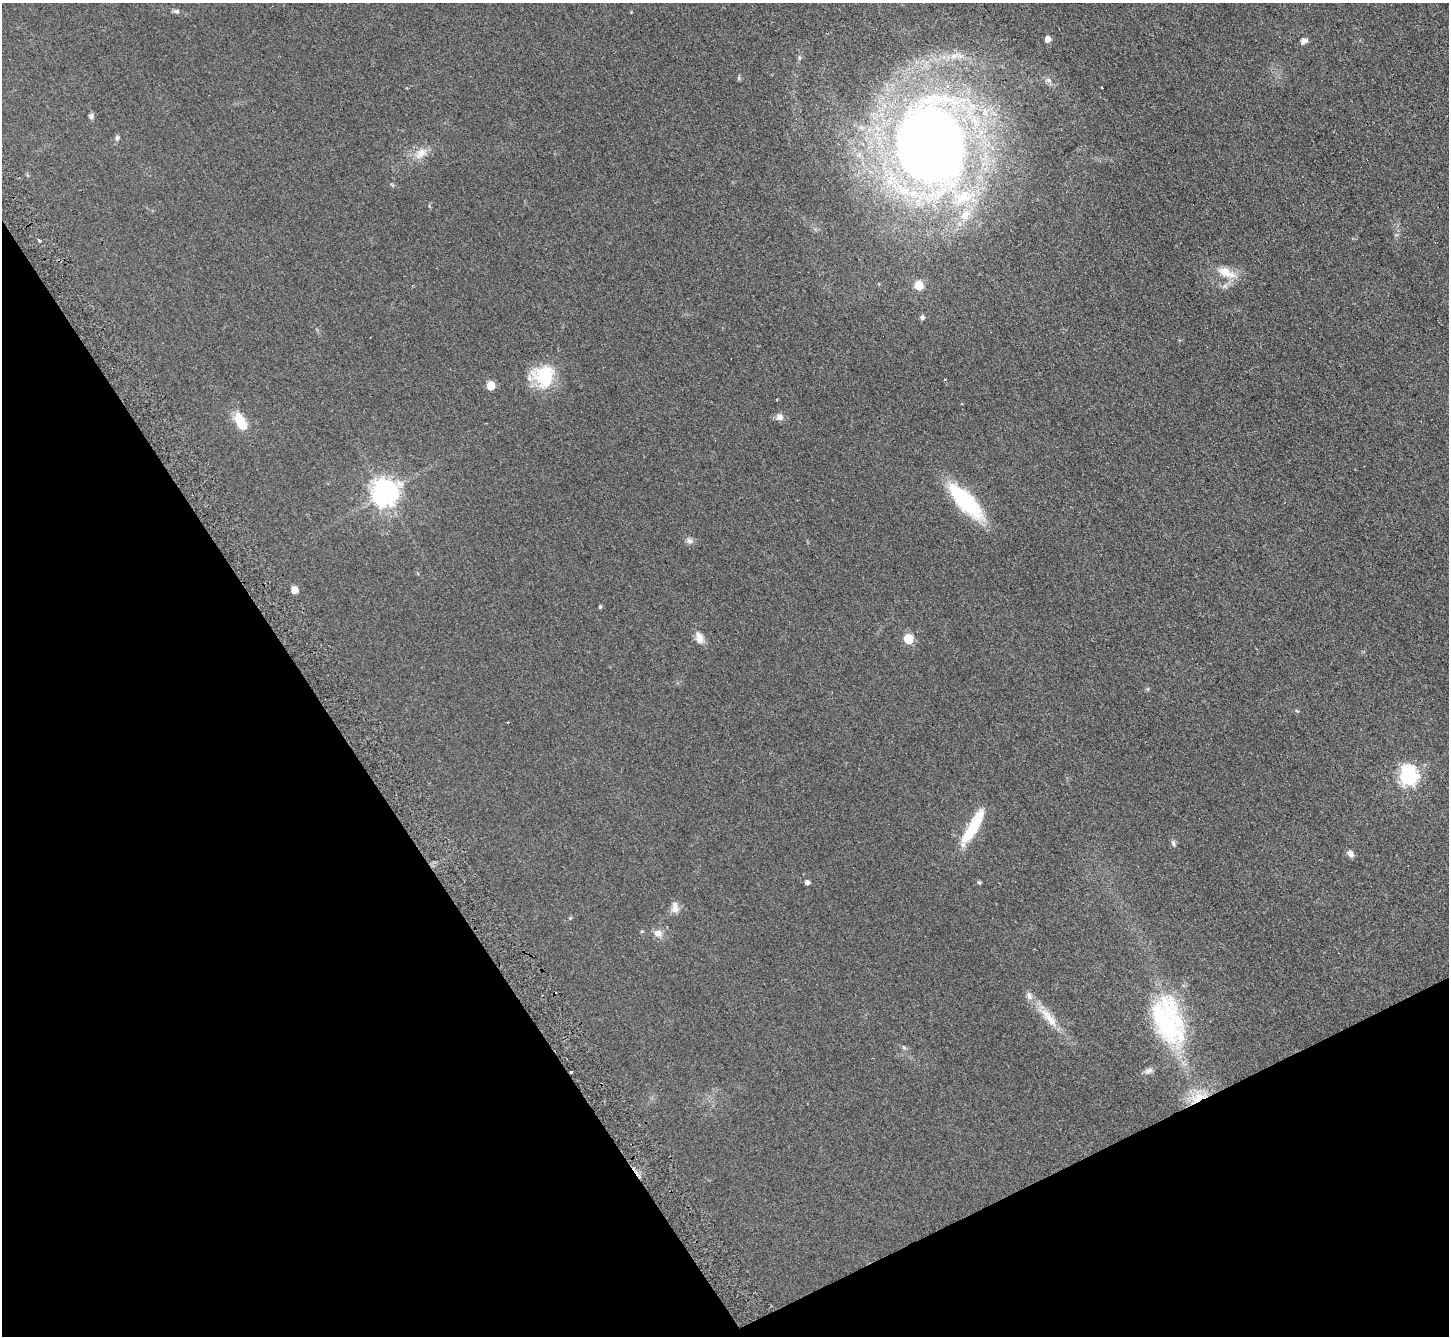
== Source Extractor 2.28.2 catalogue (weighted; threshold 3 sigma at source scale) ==
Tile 14 of 4 x 4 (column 2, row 4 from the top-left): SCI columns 1481-2927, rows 309-1642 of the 5856 x 5815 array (HDU 1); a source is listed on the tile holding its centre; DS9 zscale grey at full resolution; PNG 1451 x 1338 px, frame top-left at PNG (2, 3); no overlay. Shown black and unused: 28% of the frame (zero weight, under 2 of 3 exposures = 2% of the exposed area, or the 3 px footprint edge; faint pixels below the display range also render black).
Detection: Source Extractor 2.28.2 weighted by HDU 2 'WHT'; one run over the whole footprint, this tile lists its part. Background 0.0531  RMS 0.0082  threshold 0.0368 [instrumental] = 3 sigma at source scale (4.5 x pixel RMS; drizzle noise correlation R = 1.50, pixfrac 1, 0.05/0.05 arcsec/px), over >= 5 px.
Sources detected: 50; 1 cosmic-ray / hot-pixel residue — not listed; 3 inside a brighter listed object's ellipse — not listed separately; the other 46 listed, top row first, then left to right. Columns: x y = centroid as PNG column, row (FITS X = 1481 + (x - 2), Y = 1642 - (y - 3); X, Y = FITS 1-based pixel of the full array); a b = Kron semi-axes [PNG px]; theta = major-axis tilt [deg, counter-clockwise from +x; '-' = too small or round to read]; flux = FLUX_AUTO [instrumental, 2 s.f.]
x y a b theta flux
176 11 10 6 -9 1.9
1048 39 5 5 - 6.9
1304 41 9 6 23 3.4
954 56 15 7 29 6.4
799 58 6 4 72 1.1
739 78 7 4 72 1
1048 80 8 6 -15 2.7
1102 87 3 3 - 3
91 116 7 6 - 2.2
117 138 7 6 - 1.9
931 145 70 56 -88 860
421 153 21 11 40 10
965 215 18 13 47 13
39 240 5 3 - 1.1
1226 273 27 11 -24 14
919 285 6 5 - 31
1225 286 7 4 -17 1.8
922 318 5 5 - 2.3
543 376 29 26 2 35
491 386 6 5 - 25
779 417 9 8 - 4.4
241 422 20 9 -63 22
385 493 9 8 - 920
965 502 35 13 -47 94
690 541 10 7 -25 3
294 590 5 5 - 14
600 607 4 4 - 1.1
699 637 16 9 -71 6.6
908 639 6 5 - 42
1148 689 6 4 -71 0.95
508 722 2 2 - 0.69
1408 776 8 7 - 360
973 827 47 11 60 32
1173 843 9 6 -67 2.2
1350 854 9 6 -59 3.9
807 882 5 4 - 2.7
979 882 6 4 -60 1.1
675 908 16 9 -88 5.6
570 918 4 4 - 0.78
642 931 5 3 - 0.88
658 933 13 10 -14 5.4
1049 1018 37 11 -52 17
1164 1022 76 30 -55 94
904 1047 7 4 -45 1.3
1148 1071 11 8 23 3.3
1198 1097 27 16 29 23
Overlapping masked pixels (flux is a lower limit): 1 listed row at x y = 1198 1097